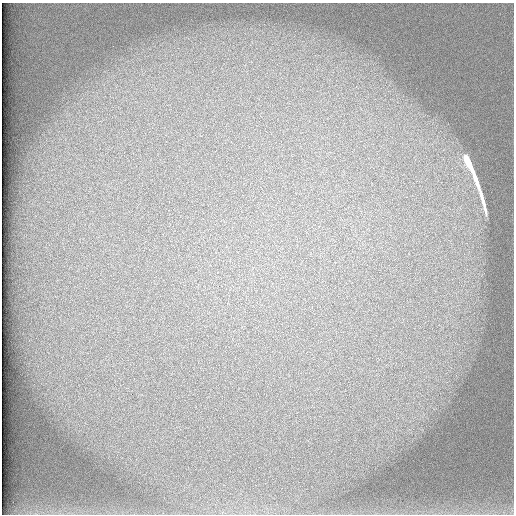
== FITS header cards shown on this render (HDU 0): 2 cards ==
NAXIS1  =                  512 /
NAXIS2  =                  512 /

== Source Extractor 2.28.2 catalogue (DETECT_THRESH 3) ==
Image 512 x 512 px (HDU 0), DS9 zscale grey, 1 PNG px = 1 image px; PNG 516 x 516 px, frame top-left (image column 1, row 512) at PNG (2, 3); no overlay
Background 100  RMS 3.1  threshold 9.33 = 3 sigma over >= 5 px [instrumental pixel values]
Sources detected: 3; all 3 listed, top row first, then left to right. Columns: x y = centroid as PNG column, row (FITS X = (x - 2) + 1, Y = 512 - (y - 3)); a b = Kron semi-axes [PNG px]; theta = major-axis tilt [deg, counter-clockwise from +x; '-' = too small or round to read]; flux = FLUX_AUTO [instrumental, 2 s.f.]
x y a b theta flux
468 161 12 4 -66 15000
475 178 23 5 -72 2400
482 200 34 4 -75 2500